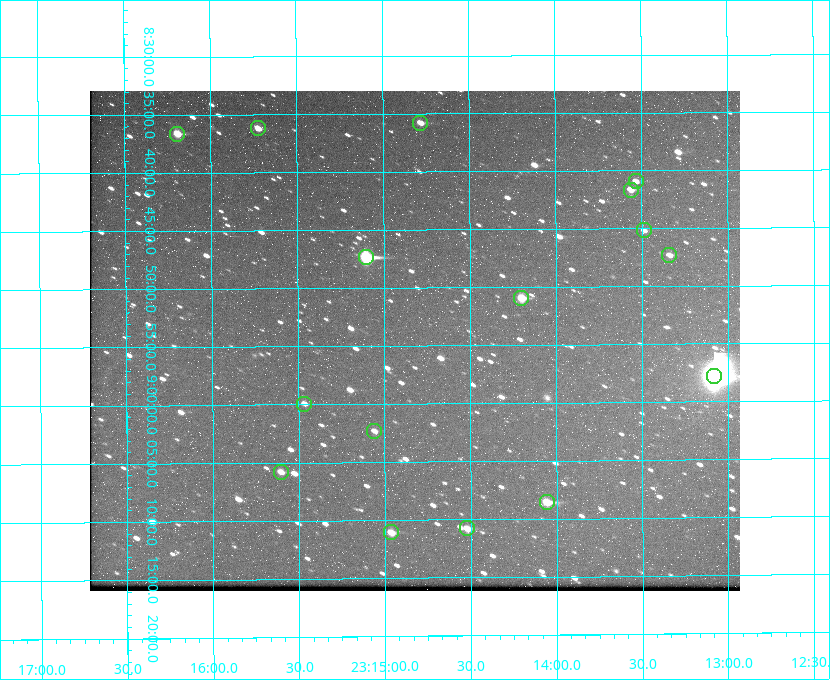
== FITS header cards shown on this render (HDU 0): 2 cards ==
NAXIS1  =                  650 / Width of table row in bytes
NAXIS2  =                  500 / Number of rows in table

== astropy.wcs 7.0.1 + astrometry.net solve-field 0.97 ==
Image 650 x 500 px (HDU 0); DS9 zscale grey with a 90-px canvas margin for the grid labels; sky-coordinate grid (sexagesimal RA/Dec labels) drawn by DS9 from the SOLVED WCS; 16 Tycho-2 reference stars matched to detected sources circled (green)
Header WCS: none
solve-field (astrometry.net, Tycho-2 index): SOLVED blind (the file carries no WCS)
Solved WCS: RA---TAN-SIP/DEC--TAN-SIP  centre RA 23:14:49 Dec +08:55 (348.71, +8.91 deg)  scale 5.17 arcsec/px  FOV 56.0' x 43.1'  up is -180 deg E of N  parity flipped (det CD > 0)
(file carries no celestial WCS; the grid is the blind solution)
Tycho-2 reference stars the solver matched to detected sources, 16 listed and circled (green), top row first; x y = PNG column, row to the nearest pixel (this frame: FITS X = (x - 90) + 1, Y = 500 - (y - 91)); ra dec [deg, ICRS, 3 dp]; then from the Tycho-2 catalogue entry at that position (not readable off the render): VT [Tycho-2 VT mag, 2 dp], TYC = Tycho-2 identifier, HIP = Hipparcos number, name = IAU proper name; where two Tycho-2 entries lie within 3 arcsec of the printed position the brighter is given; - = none
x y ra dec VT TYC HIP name
420 123 348.695 +8.597 11.30 1161-1571-1 - -
258 128 348.931 +8.603 11.18 1161-1110-1 - -
177 134 349.048 +8.610 11.72 1161-1223-1 - -
636 181 348.383 +8.682 11.92 1161-890-1 - -
631 190 348.391 +8.694 11.47 1161-728-1 - -
644 230 348.371 +8.753 12.36 1161-1249-1 - -
669 255 348.335 +8.788 11.88 1161-938-1 - -
366 257 348.775 +8.789 8.97 1161-884-1 114784 -
521 298 348.550 +8.849 10.80 1161-574-1 - -
714 376 348.271 +8.963 6.92 1161-1161-1 114608 -
304 404 348.866 +8.999 11.82 1161-694-1 - -
374 431 348.765 +9.039 11.87 1161-1547-1 - -
281 472 348.901 +9.097 11.97 1161-534-1 - -
547 502 348.514 +9.143 10.38 1161-1071-1 - -
467 528 348.631 +9.180 11.26 1161-1559-1 - -
391 532 348.741 +9.184 11.62 1161-452-1 - -